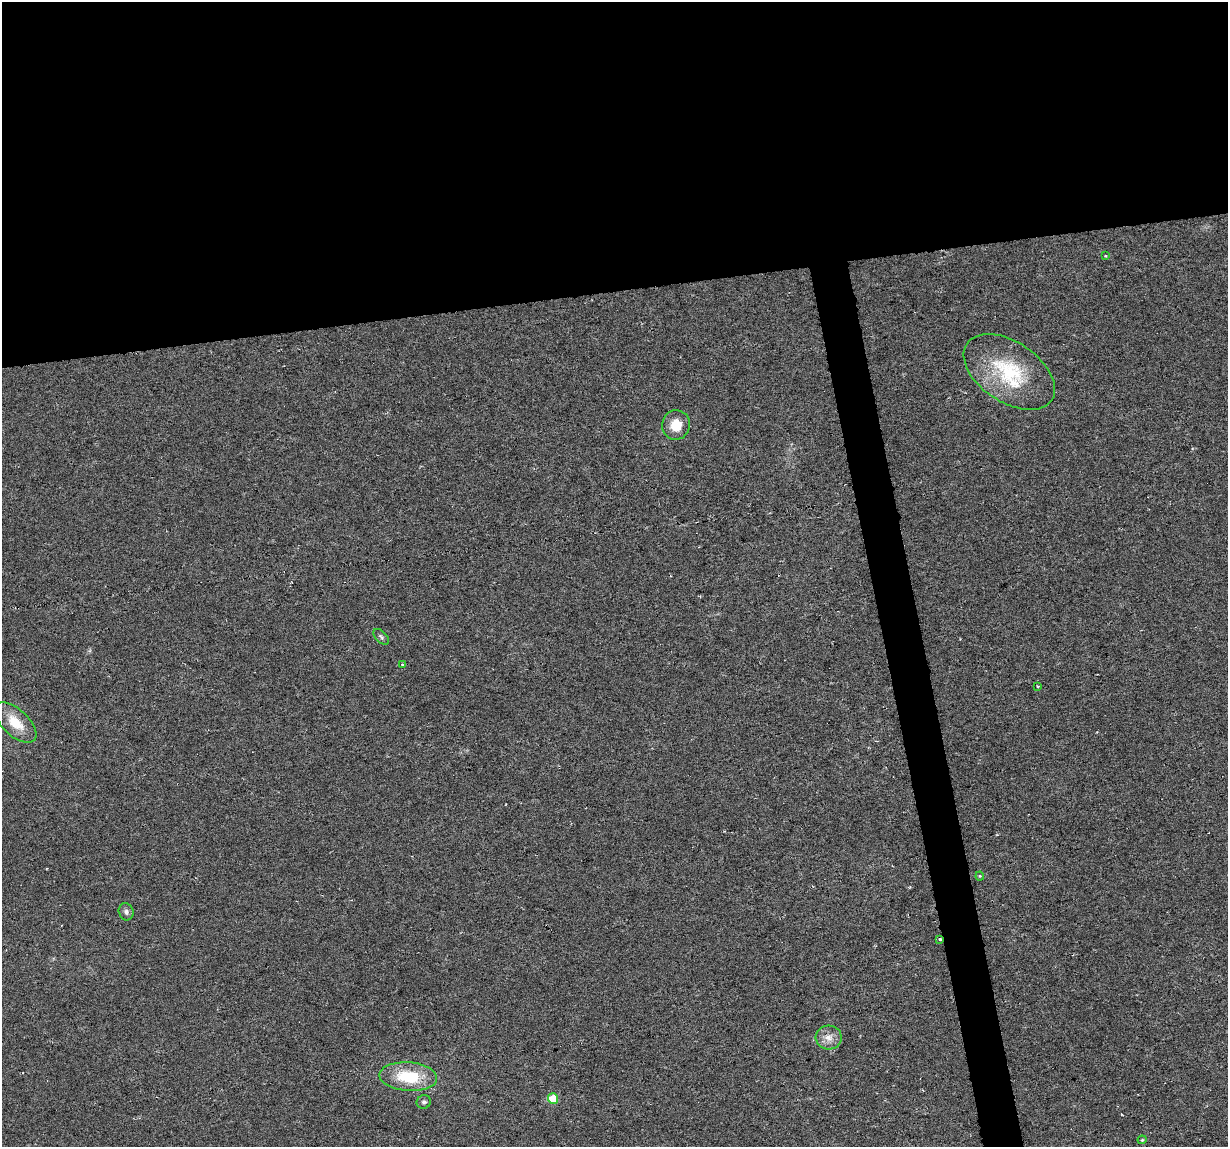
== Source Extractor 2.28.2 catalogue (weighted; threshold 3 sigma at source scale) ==
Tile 2 of 4 x 4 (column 2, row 1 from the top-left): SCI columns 1227-2452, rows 3463-4607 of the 4904 x 4682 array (HDU 1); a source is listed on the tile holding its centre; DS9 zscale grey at full resolution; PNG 1230 x 1149 px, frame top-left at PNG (2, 2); each listed source drawn as its Kron ellipse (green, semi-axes under 4 px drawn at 4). Shown black and unused: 28% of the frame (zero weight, under 3 of 6 exposures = <1% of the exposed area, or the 3 px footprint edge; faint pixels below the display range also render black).
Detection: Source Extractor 2.28.2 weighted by HDU 2 'WHT'; one run over the whole footprint, this tile lists its part. Background -0.0061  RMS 0.0036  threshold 0.0149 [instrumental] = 3 sigma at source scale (4.09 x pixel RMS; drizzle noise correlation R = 1.36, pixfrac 0.8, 0.0396/0.0396 arcsec/px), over >= 5 px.
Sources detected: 15; all 15 listed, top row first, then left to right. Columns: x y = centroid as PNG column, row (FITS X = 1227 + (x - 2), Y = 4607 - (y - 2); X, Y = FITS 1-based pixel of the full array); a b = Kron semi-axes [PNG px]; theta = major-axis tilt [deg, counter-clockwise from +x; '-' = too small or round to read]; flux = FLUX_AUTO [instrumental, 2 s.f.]
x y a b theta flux
1106 256 3 3 - 0.43
1009 372 51 30 -34 25
676 425 15 14 - 5.8
381 637 10 5 -46 0.78
403 665 4 3 - 0.43
1038 687 3 3 - 0.49
15 722 26 13 -43 7.6
980 876 4 4 - 0.33
126 912 9 7 -72 1
940 939 4 3 - 0.52
829 1037 13 12 - 3.2
408 1077 29 14 -4 15
553 1099 5 5 - 10
424 1102 7 6 - 0.89
1142 1140 4 4 - 0.35
Overlapping masked pixels (flux is a lower limit): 1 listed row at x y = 940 939